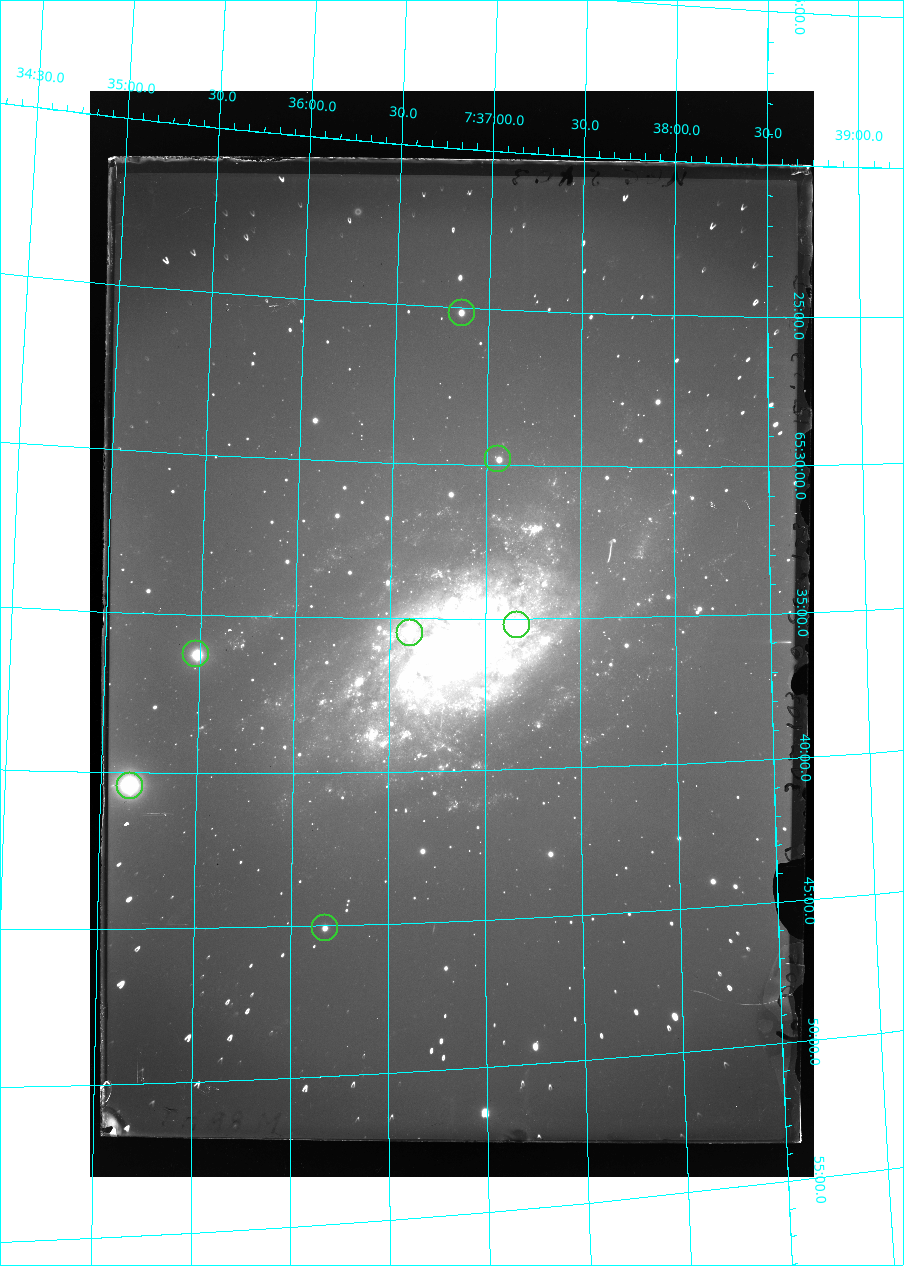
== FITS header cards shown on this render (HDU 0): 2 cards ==
NAXIS1  =                 1448
NAXIS2  =                 2172

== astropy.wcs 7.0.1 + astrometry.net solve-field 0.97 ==
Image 1448 x 2172 px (HDU 0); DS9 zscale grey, zoomed out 1/2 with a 90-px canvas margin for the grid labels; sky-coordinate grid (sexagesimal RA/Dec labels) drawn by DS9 from the SOLVED WCS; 7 Tycho-2 reference stars matched to detected sources circled (green)
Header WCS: RA---TAN-SIP/DEC--TAN-SIP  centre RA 07:36:50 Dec +65:36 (114.21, +65.59 deg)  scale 0.97 arcsec/px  FOV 23.4' x 35.3'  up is -179 deg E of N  parity normal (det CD < 0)
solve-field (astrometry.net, Tycho-2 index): VERIFIED the header's WCS against the Tycho-2 star catalogue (verified at 2 index scales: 4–5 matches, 0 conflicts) and refined it, rather than solving blind
Solved WCS: RA---TAN-SIP/DEC--TAN-SIP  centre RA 07:36:50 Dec +65:35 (114.21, +65.59 deg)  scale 0.978 arcsec/px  FOV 23.6' x 35.5'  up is -180 deg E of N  parity normal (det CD < 0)
The solver's refit moves the header's centre by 4 arcsec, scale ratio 1.009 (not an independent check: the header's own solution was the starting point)
Tycho-2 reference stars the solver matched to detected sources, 7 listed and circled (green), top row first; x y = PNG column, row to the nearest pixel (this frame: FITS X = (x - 90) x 2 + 1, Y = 2172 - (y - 91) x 2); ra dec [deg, ICRS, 3 dp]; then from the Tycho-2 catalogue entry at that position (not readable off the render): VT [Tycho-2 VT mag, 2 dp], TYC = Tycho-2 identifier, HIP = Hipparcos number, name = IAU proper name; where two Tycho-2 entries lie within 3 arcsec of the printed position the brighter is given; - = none
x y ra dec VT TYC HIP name
462 314 114.214 +65.419 11.59 4120-421-1 - -
498 459 114.265 +65.496 12.03 4120-685-1 - -
517 626 114.292 +65.587 9.97 4120-1000-1 - -
410 634 114.151 +65.591 10.48 4120-764-1 - -
196 654 113.871 +65.604 9.59 4120-721-1 - -
130 786 113.788 +65.674 8.42 4124-980-1 - -
324 928 114.043 +65.751 12.10 4124-565-1 - -